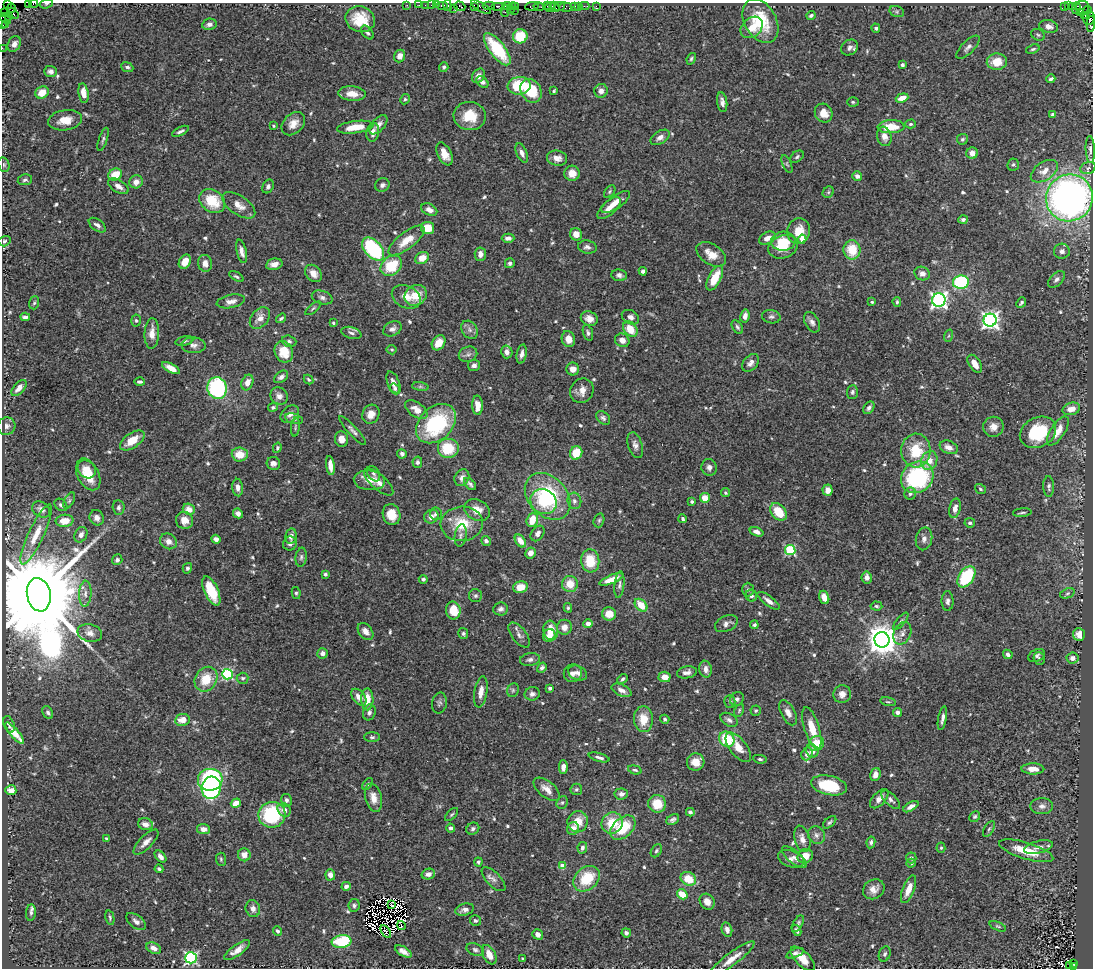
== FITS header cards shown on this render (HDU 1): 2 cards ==
NAXIS1  =                 1091
NAXIS2  =                  966

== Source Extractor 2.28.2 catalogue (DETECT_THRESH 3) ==
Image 1091 x 966 px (HDU 1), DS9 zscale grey, 1 PNG px = 1 image px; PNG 1095 x 970 px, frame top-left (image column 1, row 966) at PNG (2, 3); each listed source drawn as its Kron ellipse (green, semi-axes under 4 px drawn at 4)
Background 0.487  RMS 0.027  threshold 0.0797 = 3 sigma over >= 5 px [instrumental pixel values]
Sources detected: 633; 6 with non-positive FLUX_AUTO (blend fragments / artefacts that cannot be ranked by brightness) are neither listed nor drawn; of the other 627, the 500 brightest by FLUX_AUTO listed and drawn (127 fainter detections omitted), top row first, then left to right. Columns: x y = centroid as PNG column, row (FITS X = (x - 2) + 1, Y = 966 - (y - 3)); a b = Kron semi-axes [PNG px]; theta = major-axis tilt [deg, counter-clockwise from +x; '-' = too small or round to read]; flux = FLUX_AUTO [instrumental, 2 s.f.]
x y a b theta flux
28 3 3 2 - 29
7 4 3 2 - 68
34 4 4 2 - 39
46 4 7 4 16 3
407 5 2 2 - 13
419 5 2 2 - 13
425 5 2 2 - 17
431 5 2 2 - 27
436 5 2 2 - 14
443 5 6 3 0 69
447 6 5 3 - 59
460 6 6 4 -20 47
474 6 4 2 - 24
489 6 6 2 0 33
498 6 7 2 0 120
507 6 4 2 - 36
516 6 3 3 - 48
532 6 7 3 8 56
547 6 3 2 - 23
560 6 5 3 - 50
575 6 4 3 - 61
579 6 2 2 - 8.6
584 6 5 2 - 22
596 6 4 2 - 4.9
1065 6 3 2 - 2.8
1068 6 3 2 - 39
481 7 11 4 -30 160
539 7 5 3 - 51
550 7 5 3 - 45
555 7 5 2 - 32
566 7 7 4 -5 29
1072 7 3 3 - 8.6
11 8 4 3 - 37
454 8 3 2 - 20
511 8 6 3 63 65
1076 8 6 2 74 30
1082 8 7 6 - 96
1088 10 4 2 - 33
505 11 6 2 90 51
514 11 3 2 - 11
897 12 7 5 -18 3.4
4 13 2 2 - 12
13 13 6 3 -36 380
1080 13 3 3 - 18
811 15 4 3 - 3.9
1085 15 3 3 - 190
9 17 3 3 - 15
1089 18 7 5 87 190
5 19 7 3 -39 44
360 19 15 12 -21 48
760 21 23 16 -60 85
3 22 7 2 89 100
6 24 4 3 - 32
209 24 7 5 10 7.2
1091 24 8 3 84 160
1049 26 9 6 -13 11
752 27 12 9 41 23
876 28 4 4 - 3.2
367 33 8 5 -49 4.6
1038 35 7 5 -29 3.5
520 36 7 7 - 55
14 44 8 6 58 10
850 47 9 7 32 7.2
968 47 15 6 45 8
2 48 2 2 - 9.6
497 49 19 7 -52 99
1033 49 7 4 22 3.6
400 56 6 5 - 14
691 59 6 4 68 3.3
997 62 10 8 2 32
902 65 4 4 - 4
127 67 6 4 -22 4.9
444 67 5 4 - 3.6
50 71 6 5 - 6.7
478 76 7 6 - 9.5
1051 79 4 3 - 4.8
482 82 7 5 -45 6.3
519 86 11 9 8 66
531 91 12 10 -57 72
554 91 4 3 - 2.7
601 91 7 6 - 9.2
42 92 7 6 - 27
83 93 10 5 -81 20
352 94 14 7 -5 19
902 98 6 4 18 19
405 99 5 4 - 3.1
722 102 10 5 -81 7.5
853 102 6 5 - 2.7
824 113 10 8 -58 18
1053 114 3 3 - 5.3
470 116 16 14 -8 43
65 120 17 10 9 27
293 124 13 9 44 17
911 124 5 4 - 3
378 125 11 6 49 10
274 126 3 3 - 2.8
355 127 18 6 7 32
891 127 13 6 2 46
180 131 9 3 26 4.9
373 132 9 6 81 11
884 136 10 7 -73 13
660 137 10 6 31 9.1
103 139 12 3 72 3.9
962 139 5 5 - 3.9
1090 149 13 4 -88 6.4
522 153 10 5 -66 8.2
972 153 6 5 - 13
444 154 12 6 -64 20
797 157 7 5 38 3.5
557 158 10 7 -7 12
787 164 9 4 -67 3.7
4 165 7 5 -75 3.3
1013 165 6 5 - 3.6
1088 168 8 6 20 5.3
1044 171 15 9 35 20
572 173 7 7 - 17
115 175 7 5 26 32
857 176 5 4 - 5.9
25 180 7 5 11 4.4
136 182 7 6 - 13
382 185 7 6 - 6
118 186 11 6 -31 12
268 186 7 5 61 5
610 192 7 4 53 3.1
828 192 6 5 - 2.8
1069 198 24 23 - 900
212 201 14 11 -36 62
616 202 17 6 34 17
239 205 19 9 -34 19
609 208 15 6 42 16
429 210 8 5 -28 11
963 219 5 4 - 4.3
97 225 10 5 -36 7
428 228 6 6 - 31
799 231 13 11 75 29
576 234 6 6 - 17
508 238 6 4 -1 8.1
767 238 9 5 30 14
802 239 4 4 - 21
406 240 22 8 38 31
4 241 6 5 - 3.2
783 241 12 9 3 26
587 247 9 6 -8 7
783 247 15 11 19 44
373 249 14 8 -48 180
852 250 9 8 - 43
242 251 12 5 -77 9.7
1062 251 8 7 - 8.2
480 254 7 5 85 10
711 254 16 10 -34 22
422 258 7 5 28 23
185 262 7 5 59 21
205 263 8 7 - 13
510 263 5 5 - 5.1
274 264 8 5 11 11
391 266 11 9 38 62
643 271 4 4 - 4.9
313 273 9 7 -47 14
922 274 8 6 -20 10
619 275 8 6 -6 7.1
236 276 8 4 -29 3.2
715 278 13 6 63 43
1056 279 10 6 45 6.3
961 282 8 6 10 180
416 295 11 10 - 34
322 297 11 6 -18 6.6
406 297 15 11 -26 22
939 300 7 6 - 660
231 301 14 6 11 11
872 302 4 3 - 2.7
897 302 5 3 - 3.4
34 303 7 5 73 3.3
1021 303 6 3 48 3.7
313 308 9 4 39 3
745 316 6 4 80 10
25 317 5 4 - 5.9
630 317 9 6 -29 8
771 317 9 6 -10 5.4
260 318 12 8 50 15
281 318 5 3 - 3.2
589 319 9 7 -23 14
136 320 6 5 - 3.3
990 320 6 6 - 850
812 322 11 7 -61 7.9
333 323 3 3 - 2.8
737 327 7 4 -57 4
392 329 10 7 28 8
630 329 8 6 -52 34
470 330 10 7 -54 7.9
152 333 15 7 87 20
351 333 10 5 -16 5.5
588 333 8 4 -71 4.6
948 336 6 4 70 3
568 339 8 6 -72 16
622 340 7 6 - 10
184 341 9 4 12 4.4
289 341 7 5 -17 5.2
439 343 8 6 54 23
193 345 12 8 -2 9.6
392 350 5 5 - 2.8
284 352 11 9 -68 37
507 352 6 5 - 10
468 354 9 7 21 6.9
522 354 9 5 78 8
750 363 10 7 48 8.8
975 364 10 5 -58 17
474 365 6 5 - 7.2
171 368 10 4 -29 16
573 369 6 6 - 13
281 377 8 5 36 7.1
308 379 5 4 - 2.9
140 382 5 3 - 4.3
247 382 8 5 68 17
393 383 12 6 -68 13
420 387 8 4 -8 3.3
19 388 10 5 49 13
217 388 11 9 -77 220
395 388 5 4 - 3.3
582 391 13 11 50 16
852 392 7 5 87 4.4
279 396 9 8 - 10
478 405 10 5 -88 17
273 407 5 4 - 3.2
869 408 7 5 52 4.9
1071 409 9 6 16 16
416 410 13 7 -35 19
290 414 10 7 39 11
371 414 10 8 61 16
603 418 8 5 -44 5
294 419 9 5 -14 4.8
436 424 23 16 43 170
6 426 9 8 - 8.2
295 427 9 3 85 2.7
993 427 10 10 - 15
353 430 19 5 -47 7.3
1058 431 16 7 56 25
1038 432 19 14 29 92
341 439 7 6 - 16
132 440 14 7 34 32
635 445 13 7 -72 9.4
949 447 9 6 -23 12
277 448 5 4 - 3.1
448 449 11 10 - 58
916 450 17 14 86 66
576 453 7 6 - 42
240 454 8 7 - 30
402 454 5 4 - 4.5
929 461 10 8 66 19
417 462 6 5 - 4.1
273 463 7 6 - 6.7
330 466 9 4 -82 18
709 467 8 7 - 8
87 469 10 8 -42 19
88 474 17 10 -63 44
374 474 8 5 -58 4.7
917 477 17 15 38 220
462 478 8 7 - 11
369 480 15 10 -6 18
379 482 18 7 -41 14
470 484 7 4 -45 4
1049 486 10 5 -89 5.3
238 488 9 5 -85 9.1
980 489 6 4 -36 3.2
828 490 5 5 - 13
726 493 5 4 - 3.3
910 494 6 6 - 4.6
548 496 26 19 -47 160
705 498 5 5 - 24
69 501 9 4 63 4
574 501 8 7 - 6.5
544 502 13 12 - 47
692 502 3 3 - 4.6
61 505 7 5 -40 5.4
118 507 7 6 - 4.6
955 508 10 5 77 12
41 509 9 7 -32 9.9
189 509 6 5 - 16
477 510 13 10 -29 21
778 512 10 7 -49 43
238 513 5 4 - 6.9
1022 513 9 2 5 3
392 514 10 8 -72 29
436 514 6 6 - 4.5
431 517 7 6 - 11
97 518 8 7 - 9.7
683 519 4 3 - 4
184 520 9 8 - 19
532 520 7 5 71 34
599 520 7 5 74 3.7
65 521 9 6 5 24
970 523 5 4 - 4.4
462 524 21 17 3 56
757 532 7 4 -18 7.4
538 533 8 6 55 6.9
36 535 33 7 65 30
81 535 8 6 64 7.8
461 535 11 6 81 6.1
291 536 8 5 78 8.8
216 539 5 4 - 6.8
924 539 11 8 77 9.2
168 541 9 7 -34 12
486 541 5 5 - 5.2
520 541 7 4 -54 20
290 543 7 6 - 6.4
790 550 5 5 - 170
530 553 5 5 - 14
301 557 9 5 82 5.2
117 560 5 5 - 5.7
590 561 12 9 -83 47
187 568 5 4 - 4.3
325 574 3 3 - 4.1
867 577 6 5 - 7.1
966 577 12 7 56 120
423 579 4 4 - 3.7
611 579 13 4 22 21
570 584 8 8 - 27
619 585 13 5 84 5.5
520 587 7 6 - 28
748 590 7 5 -88 4.2
211 591 15 7 -66 56
296 593 6 4 -80 3.2
1067 593 7 4 20 3.5
85 594 13 6 87 9.9
39 595 17 12 -79 67000
475 596 6 6 - 4.2
751 596 6 5 - 5.1
824 597 7 5 -71 16
768 601 13 5 -37 9.6
948 601 10 6 -90 6.4
641 605 7 5 -46 34
876 606 6 4 -5 3.1
568 608 5 4 - 2.8
501 609 7 6 - 6.4
453 610 9 7 -80 33
609 614 7 6 - 24
901 621 11 4 50 4.1
588 624 4 4 - 11
726 624 12 7 25 8.9
754 625 4 3 - 3.1
564 627 7 7 - 13
551 630 10 7 -83 30
365 631 9 6 -52 11
90 633 12 8 -13 11
902 633 12 8 65 11
463 634 5 5 - 3.6
1079 634 6 6 - 11
519 635 15 7 -52 8.5
549 635 6 6 - 19
882 640 7 7 - 3500
323 653 5 5 - 7.2
1008 654 5 4 - 6.8
1037 656 9 6 25 4.7
1039 658 6 5 - 3.8
1072 658 6 5 - 9.4
530 660 10 6 7 6.6
542 668 5 4 - 4.9
705 669 8 6 -79 11
687 672 10 6 10 8.6
573 673 9 8 - 9.5
578 673 10 7 -27 8.4
227 674 5 5 - 210
665 677 6 5 - 18
243 678 6 5 - 3.8
206 679 13 10 57 42
623 679 6 4 44 3.9
550 688 4 3 - 6.3
513 690 7 5 65 3.5
621 690 10 5 -23 11
481 692 16 6 81 17
532 694 7 6 - 6.9
842 694 9 8 - 12
359 697 9 6 -50 13
367 699 11 6 -89 28
737 699 7 6 - 5.7
730 701 6 5 - 3.4
888 702 8 4 -11 2.7
439 703 10 7 81 4.9
739 710 7 4 65 2.7
756 711 5 5 - 2.9
48 712 7 5 -60 4.8
369 712 8 6 71 6.2
898 712 4 4 - 5.6
788 713 13 7 -62 11
942 718 12 3 79 7
643 719 13 9 -88 34
665 719 5 4 - 4
182 720 7 6 - 20
729 720 9 6 -31 6.3
9 724 9 5 -69 4.9
812 728 22 7 -73 32
15 733 13 4 -50 26
372 737 8 5 0 3.6
727 739 8 7 - 79
816 743 8 7 - 32
738 747 17 8 -52 24
812 751 7 6 - 9.4
807 754 6 5 - 10
599 757 11 4 -15 6.2
760 759 7 4 -8 3.4
696 762 9 8 - 23
563 767 7 4 90 10
1033 769 11 5 -1 17
635 770 7 4 -15 3.4
875 775 6 5 - 12
210 780 12 11 - 270
368 784 7 3 51 2.9
829 785 18 9 -11 82
211 788 11 9 78 330
547 789 15 8 -40 16
576 789 6 5 - 3.7
11 790 5 5 - 15
621 794 7 5 6 7.7
373 798 14 8 -77 18
879 799 12 6 47 12
286 800 6 5 - 5.9
891 800 12 5 -44 6.7
562 802 7 5 67 3.5
236 803 5 4 - 19
657 804 9 8 - 38
1042 806 11 8 0 9.7
911 807 8 4 31 8.3
284 810 7 6 - 9.5
690 812 4 3 - 3.6
452 814 8 3 44 2.8
272 815 13 13 - 130
975 817 6 5 - 3.5
673 820 7 5 33 5.2
578 822 11 10 - 30
830 822 8 4 43 3.6
612 823 11 10 - 44
145 824 7 6 - 12
451 828 5 4 - 7.2
573 828 6 6 - 12
623 828 14 9 43 69
203 829 6 5 - 12
473 829 7 5 33 4.6
989 829 9 4 59 3.7
817 835 9 8 - 8.6
107 839 4 3 - 3
802 839 13 7 -75 14
146 842 16 6 45 13
871 842 6 4 80 4.5
1039 847 14 6 14 11
582 848 6 5 - 4.9
941 848 5 4 - 2.7
656 851 7 5 57 3.6
1026 851 28 8 -17 50
244 855 6 6 - 15
160 856 7 4 -47 8.6
805 856 8 7 - 23
794 857 15 6 -40 8.1
911 858 5 5 - 6
221 859 6 5 - 2.8
791 859 13 8 -19 9.9
478 862 4 3 - 3
911 863 5 4 - 3.4
563 866 4 4 - 28
159 869 4 3 - 3.5
428 874 7 5 15 11
330 875 5 5 - 11
493 879 15 7 -46 9.3
587 879 15 11 40 61
688 879 8 6 -30 39
346 886 5 4 - 6.2
874 889 11 9 33 14
908 889 15 6 69 22
682 894 6 4 -34 46
707 902 8 7 - 15
354 905 6 5 - 4.3
392 905 3 3 - 2.7
253 909 8 7 - 9.3
465 910 9 6 15 9.3
31 913 8 5 85 5.2
110 918 7 4 -77 2.9
136 921 11 6 -38 7
475 921 6 5 - 4.1
798 924 9 5 62 5
401 925 4 2 - 4.4
998 926 9 4 -23 2.9
727 929 7 5 -76 8.6
797 930 6 3 -62 5.1
277 931 5 4 - 3.4
386 931 7 3 -57 4.8
626 933 5 4 - 5.3
538 934 6 5 - 10
341 942 10 6 7 89
154 948 8 5 -26 13
237 950 15 5 35 14
475 950 9 6 -22 5
403 951 9 4 -30 10
795 953 9 4 22 6
885 954 8 5 68 4.2
489 955 10 6 -64 23
191 958 6 5 - 350
523 958 3 3 - 2.9
732 959 28 6 37 23
803 959 15 7 -45 23
1073 963 3 2 - 90
1070 965 3 3 - 180
1073 967 3 3 - 75
At the frame edge (FLAGS 8, measured only in part): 8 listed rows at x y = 28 3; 7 4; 34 4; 46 4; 3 22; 1091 24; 2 48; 1073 967
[127 fainter detections neither listed nor drawn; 6 non-positive-flux detections neither listed nor drawn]